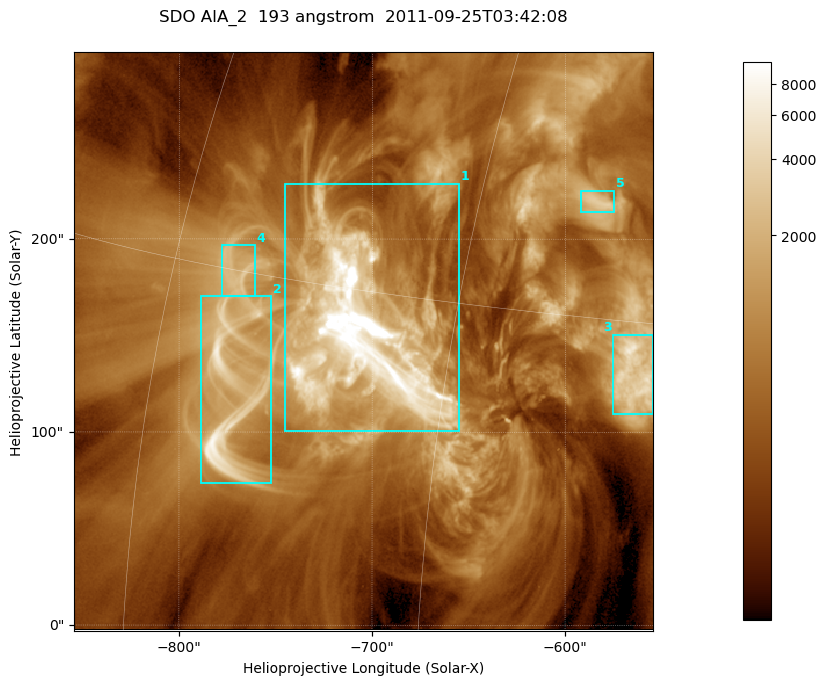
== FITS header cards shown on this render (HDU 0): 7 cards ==
TELESCOP= 'SDO     '           /
INSTRUME= 'AIA_2   '           /
WAVELNTH=                  193 /
WAVEUNIT= 'angstrom'           /
DATE-OBS= '2011-09-25T03:42:08.54' /
CTYPE1  = 'HPLN-TAN'           /
CTYPE2  = 'HPLT-TAN'           /

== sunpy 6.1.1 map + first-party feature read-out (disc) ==
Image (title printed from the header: SDO AIA_2  193 angstrom  2011-09-25T03:42:08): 499 x 499 px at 0.601 arcsec/px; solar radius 957 arcsec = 1592 px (partial field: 3.1% of the solar disc is inside the frame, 100% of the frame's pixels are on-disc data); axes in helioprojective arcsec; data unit not stated in the header (colour bar unlabelled)
Orientation: roll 0.0577 deg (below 1 deg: not rotated)
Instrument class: DISC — disc imager (sunpy class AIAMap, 193 A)
Bright regions (active regions / flare kernels): reference = the on-disc median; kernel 5 px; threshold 5 sigma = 1670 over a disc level ~496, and >= 1.15x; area >= 249 px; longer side >= 6 px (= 3.6 arcsec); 5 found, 5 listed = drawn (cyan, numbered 1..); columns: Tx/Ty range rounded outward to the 2 arcsec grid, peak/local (2 s.f.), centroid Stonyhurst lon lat
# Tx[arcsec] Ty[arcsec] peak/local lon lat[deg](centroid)
1 -746..-654 100..230 46 -49 +14
2 -790..-752 72..170 15 -55 +11
3 -576..-554 110..152 11 -37 +13
4 -778..-760 170..198 5.6 -56 +15
5 -592..-574 214..226 6.4 -40 +19